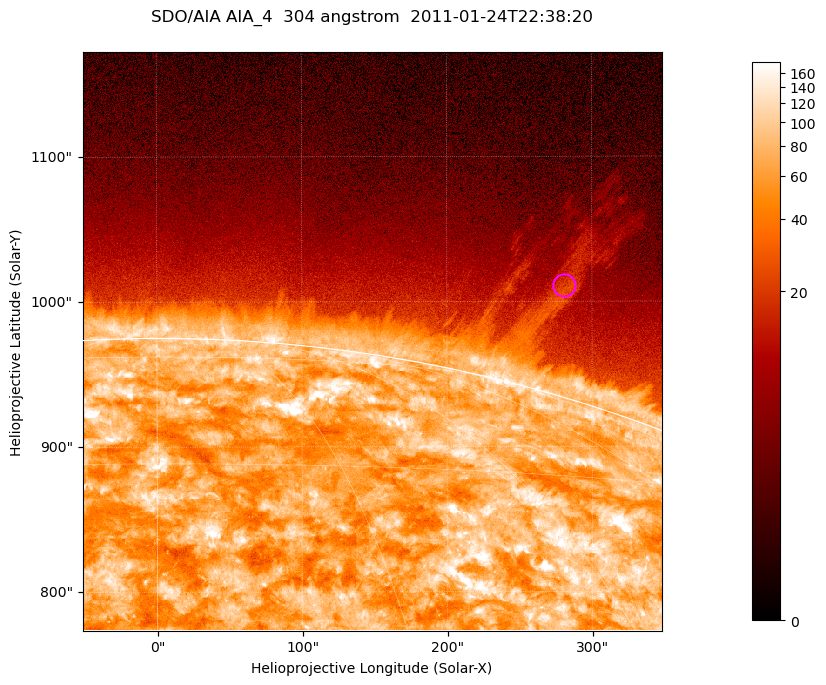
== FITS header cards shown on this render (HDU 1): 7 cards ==
TELESCOP= 'SDO/AIA '           / For AIA: SDO/AIA
INSTRUME= 'AIA_4   '           / For AIA: AIA_ATA1, AIA_ATA2, AIA_ATA3 or AIA_AT
WAVELNTH=                  304 / [angstrom] Wavelength
WAVEUNIT= 'angstrom'           / Wavelength unit: angstrom
DATE-OBS= '2011-01-24T22:38:20.124' / [ISO] Date when observation started; ISO 8
CTYPE1  = 'HPLN-TAN'           / CTYPE1; Typically HPLN
CTYPE2  = 'HPLT-TAN'           / CTYPE2; Typically HPLT

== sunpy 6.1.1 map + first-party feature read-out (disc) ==
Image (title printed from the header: SDO/AIA AIA_4  304 angstrom  2011-01-24T22:38:20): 665 x 665 px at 0.6 arcsec/px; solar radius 975 arcsec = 1625 px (partial field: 2.4% of the solar disc is inside the frame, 46% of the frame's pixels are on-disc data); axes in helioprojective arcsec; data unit not stated in the header (colour bar unlabelled)
Orientation: roll -0.132 deg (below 1 deg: not rotated)
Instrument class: DISC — disc imager (sunpy class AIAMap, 304 A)
Bright regions (active regions / flare kernels): reference = the on-disc median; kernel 5 px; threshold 5 sigma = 127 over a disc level ~71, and >= 1.15x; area >= 442 px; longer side >= 8 px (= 4.8 arcsec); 0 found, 0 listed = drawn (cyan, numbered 1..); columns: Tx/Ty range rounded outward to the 2 arcsec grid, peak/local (2 s.f.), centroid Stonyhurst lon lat
Off-limb structures (1.02-1.3 R_sun): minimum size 221 px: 8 found; the strongest spans PA ~340..345 deg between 1.03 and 1.14 R_sun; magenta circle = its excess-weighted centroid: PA ~345 deg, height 1.08 R_sun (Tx ~282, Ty ~1010 arcsec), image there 2.4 x the reference